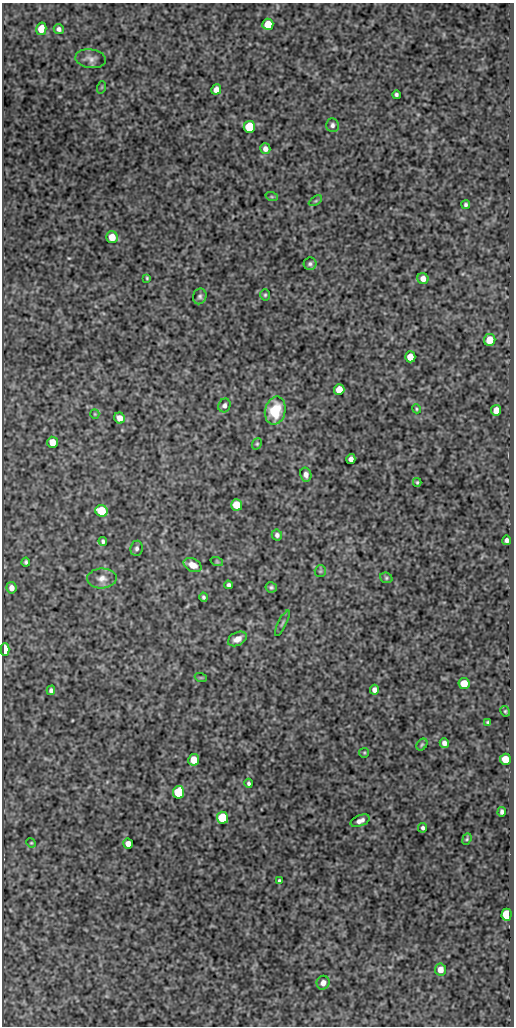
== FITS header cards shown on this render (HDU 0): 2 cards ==
NAXIS1  =                  512
NAXIS2  =                 1024

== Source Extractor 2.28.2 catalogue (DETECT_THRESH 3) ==
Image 512 x 1024 px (HDU 0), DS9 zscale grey, 1 PNG px = 1 image px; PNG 516 x 1028 px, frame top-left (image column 1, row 1024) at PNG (2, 3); each listed source drawn as its Kron ellipse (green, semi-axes under 4 px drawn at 4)
Background 152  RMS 0.56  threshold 1.68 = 3 sigma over >= 5 px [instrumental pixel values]
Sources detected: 76; all 76 listed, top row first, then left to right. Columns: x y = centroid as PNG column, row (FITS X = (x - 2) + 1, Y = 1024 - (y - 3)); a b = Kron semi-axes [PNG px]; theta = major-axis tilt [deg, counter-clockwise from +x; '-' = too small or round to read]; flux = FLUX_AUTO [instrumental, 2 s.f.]
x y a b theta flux
268 24 5 5 - 710
41 29 6 5 - 400
59 29 5 5 - 110
91 59 15 9 -8 230
102 87 6 4 71 44
216 89 5 5 - 240
396 95 4 4 - 81
332 125 7 6 - 110
249 127 6 5 - 1900
265 149 5 5 - 180
272 197 6 4 -19 56
315 201 7 4 31 56
466 205 4 4 - 81
112 237 6 5 - 520
310 264 6 6 - 98
147 278 4 3 - 44
423 278 6 5 - 250
265 295 5 5 - 56
200 296 8 6 68 100
490 340 6 5 - 670
410 357 5 5 - 480
339 390 5 5 - 640
224 405 7 6 - 120
416 409 5 4 - 45
496 410 5 5 - 380
275 411 14 10 77 1300
95 414 5 4 - 42
120 418 6 5 - 310
52 442 5 5 - 480
257 444 6 4 68 52
351 459 5 4 - 180
306 475 7 5 -76 160
417 482 4 3 - 47
237 505 5 5 - 910
101 511 6 5 - 1400
277 535 5 5 - 110
507 540 5 4 - 120
103 541 4 4 - 82
137 548 8 6 85 110
26 562 4 3 - 65
217 562 6 4 -19 47
193 565 9 6 -26 320
320 571 6 5 - 58
102 578 15 10 2 300
386 578 6 5 - 61
229 585 4 3 - 90
271 587 5 5 - 77
11 588 6 5 - 230
204 597 4 4 - 73
282 623 14 3 64 77
237 639 10 6 26 290
5 649 6 4 -89 1500
201 678 6 4 -18 39
464 683 5 5 - 610
51 690 5 4 - 100
374 690 5 4 - 160
505 711 5 4 - 49
488 722 4 3 - 56
444 743 5 4 - 160
422 745 6 5 - 57
364 753 5 4 - 43
505 759 5 5 - 740
194 760 6 5 - 650
249 783 4 3 - 77
179 792 6 5 - 2500
502 812 5 4 - 98
222 818 6 5 - 1800
360 821 10 5 22 200
423 828 5 4 - 81
467 839 6 4 69 51
31 843 5 4 - 40
128 844 5 5 - 310
279 881 4 3 - 65
507 915 6 5 - 1500
440 969 6 5 - 310
323 983 7 6 - 220